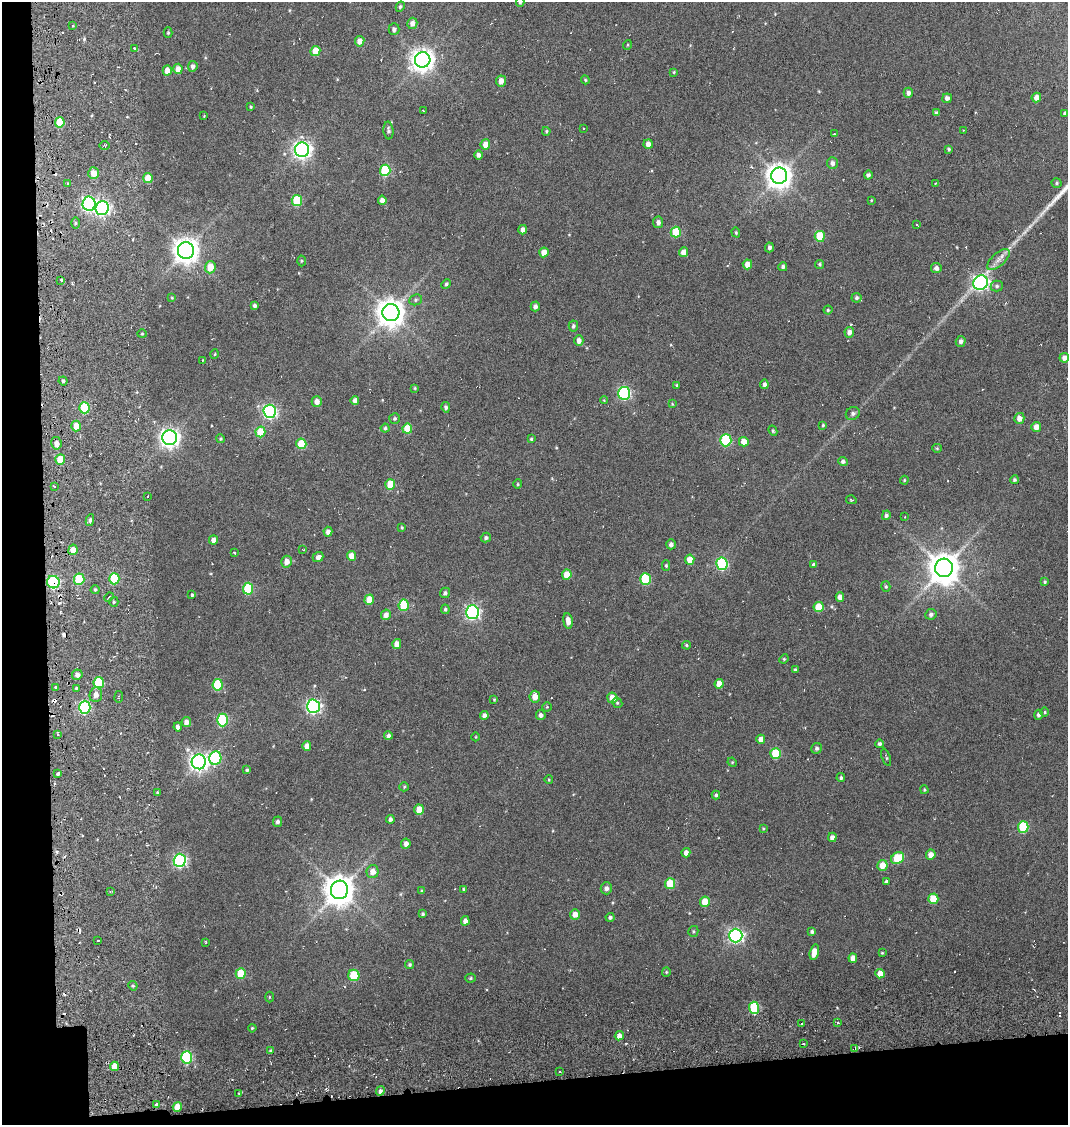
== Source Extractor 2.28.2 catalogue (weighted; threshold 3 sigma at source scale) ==
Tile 3 of 2 x 2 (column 1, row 2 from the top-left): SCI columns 96-1161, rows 100-1222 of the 2322 x 2444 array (HDU 1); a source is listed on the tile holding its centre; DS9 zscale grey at full resolution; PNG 1070 x 1127 px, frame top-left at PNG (2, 2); each listed source drawn as its Kron ellipse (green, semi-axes under 4 px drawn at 4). Shown black and unused: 8% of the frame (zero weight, under 6 of 12 exposures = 14% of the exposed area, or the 3 px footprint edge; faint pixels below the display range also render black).
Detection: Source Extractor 2.28.2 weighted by HDU 2 'WHT'; one run over the whole footprint, this tile lists its part. Background 0.041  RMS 0.012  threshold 0.0482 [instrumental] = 3 sigma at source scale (4.09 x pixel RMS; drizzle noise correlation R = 1.36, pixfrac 0.8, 0.0396/0.0396 arcsec/px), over >= 5 px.
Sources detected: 295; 23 cosmic-ray / hot-pixel residue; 1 long thin detection or spike segment (spike, bleed or trail) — neither listed nor drawn; the other 271 listed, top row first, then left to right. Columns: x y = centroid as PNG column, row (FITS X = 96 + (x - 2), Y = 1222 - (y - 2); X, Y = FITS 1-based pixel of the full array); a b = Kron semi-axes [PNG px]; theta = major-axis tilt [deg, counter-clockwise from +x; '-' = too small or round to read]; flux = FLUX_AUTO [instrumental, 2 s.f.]
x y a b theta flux
520 2 5 4 - 1.6
400 7 5 4 - 1.8
412 23 5 5 - 6
72 26 3 2 - 1.2
394 29 6 5 - 3.4
168 33 5 4 - 1.4
360 41 5 4 - 8.3
627 45 5 3 - 0.94
134 48 3 3 - 2.6
315 51 5 5 - 17
423 60 8 7 - 880
193 66 5 5 - 4.3
178 69 5 4 - 9.1
167 70 5 4 - 7.8
674 72 4 4 - 0.94
585 80 4 4 - 1.3
501 81 5 5 - 6.9
908 93 5 4 - 4.1
1036 97 5 4 - 7.1
947 98 4 4 - 3.8
251 107 3 3 - 1
423 110 3 2 - 0.78
936 113 4 3 - 2.5
1065 113 4 3 - 2.2
204 116 2 2 - 0.67
60 122 5 5 - 23
584 128 3 2 - 0.99
388 130 9 5 -86 3
963 130 2 2 - 0.77
546 131 4 3 - 1.2
834 134 3 2 - 0.63
485 144 5 4 - 8.8
648 144 5 4 - 5.7
105 145 5 3 - 1.3
949 149 4 3 - 1.8
302 150 7 7 - 460
478 155 4 4 - 3.8
832 163 6 5 - 4.1
385 170 5 5 - 67
94 173 6 5 - 13
868 175 4 4 - 3
779 176 8 8 - 1000
148 178 5 4 - 18
68 183 3 3 - 1.4
935 183 3 2 - 1.3
1057 183 5 4 - 1.4
297 200 5 5 - 49
382 200 4 4 - 5.5
871 200 4 3 - 0.88
89 204 7 6 - 240
102 208 7 6 - 250
658 222 6 5 - 4
75 223 5 4 - 1.5
917 225 3 2 - 1.1
523 230 5 4 - 5.2
676 232 5 5 - 41
736 232 5 4 - 1.3
820 236 5 5 - 34
769 247 5 4 - 2.9
186 251 8 8 - 1100
544 252 5 4 - 12
684 252 5 4 - 9.5
998 260 14 6 42 7
301 261 5 3 - 1.1
747 264 5 4 - 9.6
819 264 4 4 - 1.6
210 267 6 5 - 16
783 267 4 4 - 2.9
936 268 5 5 - 4.4
61 280 4 4 - 1.6
980 283 7 7 - 310
446 284 5 4 - 1.9
997 286 6 5 - 2.3
172 298 4 3 - 0.87
856 298 5 5 - 1.9
416 300 6 5 - 1.9
254 305 3 3 - 2.5
535 306 5 4 - 3.3
828 310 4 4 - 1.4
391 313 8 8 - 1400
573 326 5 4 - 2.1
849 332 5 4 - 5.1
142 334 4 4 - 1.2
579 340 5 4 - 4.7
961 341 5 5 - 3.7
215 354 4 3 - 0.99
1064 358 5 4 - 5.8
202 360 3 2 - 1.2
63 381 4 4 - 1.8
764 384 4 4 - 3.4
676 385 4 3 - 1
415 388 4 4 - 1.1
624 393 6 6 - 150
355 400 4 4 - 4.9
604 400 4 4 - 1.1
317 401 5 5 - 6.7
672 404 4 4 - 0.97
446 407 5 4 - 2.8
84 408 5 5 - 50
270 411 6 6 - 230
853 413 7 6 - 3.1
395 418 5 5 - 1.8
1019 418 5 5 - 6.9
823 425 3 3 - 1.4
76 426 5 4 - 12
1036 427 5 5 - 7.7
385 428 4 4 - 1.9
407 429 5 5 - 25
773 431 5 4 - 1.7
260 432 5 5 - 26
169 438 7 7 - 610
220 439 4 4 - 1.3
531 439 3 3 - 1.4
726 440 6 5 - 75
744 442 5 4 - 11
56 443 6 5 - 6.1
301 444 5 5 - 31
937 448 5 4 - 1.3
60 459 5 5 - 17
843 461 5 4 - 3
904 480 4 3 - 1.2
1014 480 4 4 - 1.9
390 484 5 5 - 23
518 484 4 4 - 1.2
54 486 4 3 - 1.1
148 496 2 2 - 1.2
851 500 5 3 - 1
886 515 5 4 - 2.7
905 517 3 3 - 0.86
90 520 6 4 81 2.7
402 527 4 3 - 1.2
328 532 5 4 - 4.8
486 538 5 4 - 2.3
213 540 4 4 - 6
671 544 5 4 - 3.7
73 550 5 4 - 9.6
303 550 3 2 - 0.77
234 553 3 2 - 0.99
352 556 5 4 - 12
318 557 5 4 - 4.5
690 560 5 4 - 14
287 562 6 5 - 7.8
722 564 6 5 - 100
814 565 4 4 - 3.9
666 566 5 4 - 1.5
944 568 9 9 - 1900
567 575 5 4 - 15
79 579 6 5 - 47
114 579 5 5 - 52
645 579 6 5 - 58
53 582 6 6 - 110
1045 582 4 4 - 1.6
886 586 5 4 - 1.7
248 589 6 5 - 54
95 590 4 4 - 1.5
445 593 5 5 - 2.5
192 595 4 3 - 1.5
109 597 5 4 - 2.2
840 597 4 4 - 6.3
369 600 5 4 - 18
114 602 5 4 - 1.6
404 605 6 5 - 42
819 607 5 5 - 28
445 609 4 4 - 1.8
472 612 7 6 - 250
931 614 6 5 - 3.4
386 615 5 5 - 5.2
568 621 8 4 -83 7
397 644 5 4 - 7.7
687 645 4 3 - 1.3
784 659 5 4 - 1.2
795 670 4 3 - 1.5
77 675 5 5 - 4.8
99 683 5 5 - 51
719 684 5 4 - 11
218 685 6 5 - 50
56 687 3 3 - 2.5
76 688 4 4 - 1.3
96 695 7 6 - 6.7
119 697 6 3 82 1.2
535 697 6 5 - 10
612 698 5 5 - 11
494 700 4 4 - 1
617 703 5 4 - 1.5
313 706 7 6 - 250
85 707 6 5 - 130
547 707 4 4 - 1
1045 712 5 3 - 1.2
484 715 4 4 - 3.8
541 715 5 4 - 3.7
1038 715 5 4 - 2.9
222 720 6 5 - 77
186 722 5 4 - 5.3
178 727 4 4 - 3.4
58 734 3 3 - 1.8
388 736 4 4 - 3.1
476 737 4 3 - 0.81
761 739 4 4 - 6.3
880 744 4 4 - 2.5
307 746 5 4 - 6.4
816 748 5 5 - 2.5
776 753 5 5 - 39
886 757 9 3 -70 1.6
215 758 7 6 - 85
199 762 7 7 - 510
732 762 5 4 - 1
247 770 4 3 - 1.6
58 773 3 3 - 4.1
841 778 4 4 - 2.1
549 780 4 3 - 0.85
404 787 5 4 - 1.3
924 790 4 3 - 1.1
157 793 3 3 - 2.2
716 795 4 4 - 1.9
419 810 5 5 - 17
390 819 4 4 - 3.3
278 822 5 4 - 3
1023 827 6 5 - 60
763 828 4 3 - 0.96
832 837 4 4 - 4.8
406 844 5 5 - 5.1
686 853 4 4 - 5.7
931 855 5 4 - 7.9
897 858 7 5 33 42
180 860 6 6 - 200
882 865 5 5 - 12
373 872 6 6 - 8.4
886 881 3 3 - 1.8
670 884 5 5 - 33
606 888 6 5 - 4
463 889 3 3 - 1.1
339 890 9 8 - 1700
422 891 4 3 - 1.7
110 892 4 3 - 1
933 899 5 5 - 25
705 902 5 5 - 21
423 914 3 3 - 1.6
575 914 5 5 - 7.9
610 917 4 4 - 2.4
465 921 4 4 - 4.7
693 931 5 5 - 1.5
812 932 4 3 - 2.3
736 935 7 6 - 290
98 940 3 2 - 1.2
206 942 3 3 - 1.2
814 952 8 4 76 12
882 953 3 3 - 0.98
853 958 5 4 - 7.6
410 965 4 4 - 1.8
666 972 4 4 - 1.3
241 973 5 5 - 29
880 974 4 4 - 11
354 975 6 5 - 44
471 978 5 4 - 1.5
133 986 5 4 - 1.4
269 997 5 3 - 0.98
754 1008 6 5 - 55
802 1023 2 2 - 1
838 1023 4 3 - 1.3
252 1028 4 3 - 1
619 1036 5 4 - 5.9
803 1044 3 2 - 1.4
855 1048 3 2 - 1.5
270 1050 4 3 - 1.2
187 1057 6 5 - 98
114 1066 5 4 - 12
560 1072 3 2 - 0.98
380 1091 5 4 - 3.4
238 1093 3 2 - 0.83
157 1105 4 3 - 4.5
177 1107 5 4 - 15
Overlapping masked pixels (flux is a lower limit): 2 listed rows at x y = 53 582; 157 1105
Isophote crosses this tile's border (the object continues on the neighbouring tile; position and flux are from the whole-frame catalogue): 1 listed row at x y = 520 2